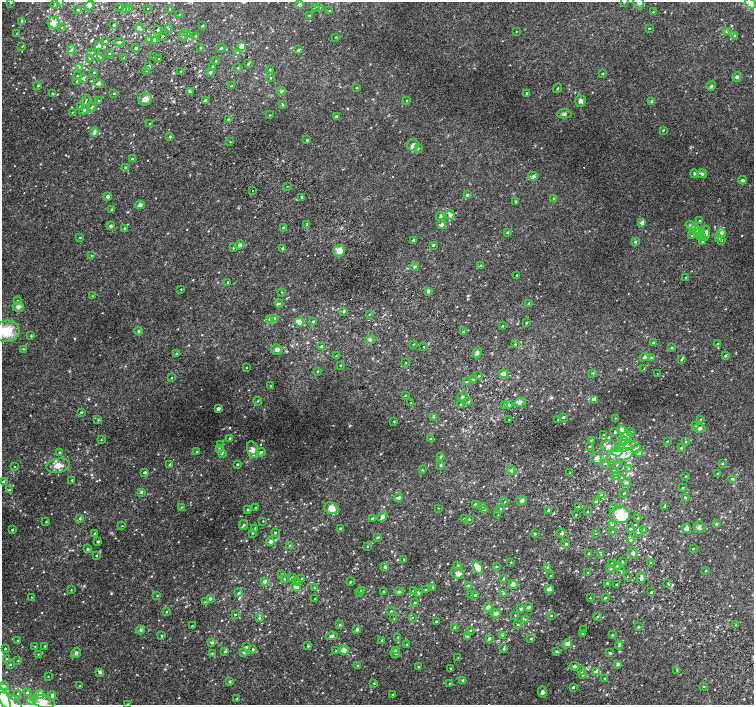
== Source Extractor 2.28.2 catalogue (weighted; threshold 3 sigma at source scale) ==
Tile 6 of 4 x 4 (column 2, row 2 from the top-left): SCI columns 1533-3036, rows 2987-4392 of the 6077 x 6036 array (HDU 1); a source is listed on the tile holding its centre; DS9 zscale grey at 2 x 2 block average (1 PNG px = mean of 2 x 2 image px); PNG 756 x 707 px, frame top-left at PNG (2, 2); each listed source drawn as its Kron ellipse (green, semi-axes under 4 px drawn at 4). Shown black and unused: <1% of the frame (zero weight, under 2 of 3 exposures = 2% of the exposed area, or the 3 px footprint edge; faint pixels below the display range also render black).
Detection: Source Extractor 2.28.2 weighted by HDU 2 'WHT'; one run over the whole footprint, this tile lists its part. Background 0.0287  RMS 0.011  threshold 0.0491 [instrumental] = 3 sigma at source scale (4.5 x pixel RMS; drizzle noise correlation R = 1.50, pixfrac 1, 0.0396/0.0396 arcsec/px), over >= 5 px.
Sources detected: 640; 1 inside a brighter object's white glare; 1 cosmic-ray / hot-pixel residue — neither listed nor drawn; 1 coinciding with a brighter row at this scale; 27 inside a brighter listed object's ellipse — not listed separately; of the other 610, all 500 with FLUX_AUTO >= 1.24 (the completeness limit of this list) listed and drawn (110 fainter detections not listed), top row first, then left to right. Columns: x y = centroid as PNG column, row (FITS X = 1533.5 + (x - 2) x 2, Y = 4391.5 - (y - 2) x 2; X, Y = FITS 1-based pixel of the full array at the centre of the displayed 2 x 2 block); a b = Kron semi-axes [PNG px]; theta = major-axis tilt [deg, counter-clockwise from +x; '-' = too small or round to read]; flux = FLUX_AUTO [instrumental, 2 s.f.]
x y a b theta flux
60 2 3 2 - 2.9
624 2 2 2 - 1.5
11 3 3 2 - 1.7
639 3 6 5 - 9.4
750 3 6 4 -42 19
55 4 4 3 - 2.3
299 4 2 2 - 10
89 6 5 4 - 6.5
119 7 2 2 - 1.7
315 7 3 3 - 3.8
320 8 3 3 - 1.8
126 9 3 3 - 10
129 9 2 2 - 1.6
147 9 2 2 - 6.1
170 9 3 3 - 2.6
78 10 3 3 - 2
330 11 3 3 - 2.9
653 12 3 2 - 1.7
180 15 2 2 - 2.3
309 15 2 2 - 2.4
22 21 4 4 - 3.6
54 23 6 5 - 14
113 25 2 2 - 2
202 25 2 2 - 2.8
62 28 3 2 - 1.4
140 28 5 3 - 3.7
649 28 2 2 - 1.8
169 29 3 2 - 1.3
158 30 3 2 - 3.8
517 31 2 2 - 3
726 32 3 3 - 2.8
16 33 3 2 - 1.3
188 34 3 3 - 3.1
184 35 5 3 - 3.4
163 36 3 2 - 2.1
196 36 3 2 - 1.9
734 36 3 3 - 2.6
336 37 4 2 - 1.4
149 40 4 3 - 14
105 41 3 3 - 2.5
154 41 3 3 - 31
119 42 5 2 - 2.5
99 45 3 3 - 5.8
22 46 3 2 - 1.5
242 46 3 2 - 36
136 48 4 2 - 2.6
200 48 3 2 - 1.4
221 48 4 3 - 2.4
71 49 5 3 - 3.6
298 50 2 2 - 4.2
237 52 3 2 - 1.7
92 53 3 3 - 1.6
110 53 3 2 - 1.3
100 57 3 2 - 1.6
154 57 2 2 - 1.2
123 58 2 2 - 1.4
90 59 3 2 - 2.4
159 59 2 2 - 11
216 61 2 2 - 1.5
248 64 3 2 - 3.1
149 66 2 2 - 5.6
213 66 3 2 - 1.4
79 67 3 3 - 3.1
238 68 2 2 - 2
270 69 3 2 - 1.8
147 70 3 2 - 3
94 72 2 2 - 1.4
181 72 2 2 - 1.7
210 72 4 3 - 2.5
603 74 3 2 - 1.6
77 76 2 2 - 1.6
737 77 5 4 - 4.5
83 78 4 3 - 6.8
271 78 2 2 - 1.4
77 81 2 2 - 4
99 83 5 4 - 5.5
38 86 3 3 - 2.6
232 86 3 2 - 3.8
711 86 5 3 - 3.5
357 87 2 2 - 2.1
558 88 5 2 - 1.7
281 91 4 3 - 2.9
190 92 3 3 - 4.1
53 93 3 2 - 2.6
114 93 2 2 - 2.6
527 93 3 3 - 2
145 99 7 6 - 15
86 100 6 2 70 3.2
98 100 3 2 - 1.6
205 100 2 2 - 8.1
407 101 3 2 - 1.5
580 101 6 5 - 7.7
651 102 4 3 - 3.4
283 105 3 3 - 2.5
80 107 3 2 - 2
91 107 5 3 - 3.6
85 110 6 3 28 4.2
72 112 2 2 - 1.2
564 114 7 4 1 6.3
270 115 2 2 - 1.5
336 116 4 3 - 3.3
228 119 2 2 - 2.2
150 123 2 2 - 1.3
663 130 3 2 - 2.2
94 132 5 4 - 5.9
170 137 3 3 - 2.5
307 140 2 2 - 3
230 142 2 2 - 2.3
413 145 6 5 - 9.5
418 149 3 3 - 2
132 159 3 3 - 2.9
126 168 4 3 - 3.4
694 173 4 2 - 2.3
702 174 5 3 - 6.9
533 176 5 4 - 5.9
742 180 4 3 - 4.2
287 186 2 2 - 1.2
253 191 2 2 - 6.2
467 195 3 3 - 5.7
108 196 3 3 - 9.8
302 197 3 3 - 2.2
553 198 3 3 - 2.7
515 201 3 3 - 2
140 205 4 4 - 5.6
112 210 3 2 - 2.4
450 215 5 4 - 8.4
441 216 4 3 - 4.1
700 220 3 2 - 1.6
642 223 2 2 - 25
442 224 5 4 - 5.7
307 225 4 2 - 2.5
110 226 2 2 - 7.9
691 226 5 4 - 6.2
124 228 3 2 - 2.3
283 228 2 2 - 5.4
696 229 5 4 - 13
507 232 2 2 - 1.9
699 233 5 4 - 4.9
706 233 7 4 86 10
721 233 4 3 - 10
692 236 3 3 - 2.2
701 236 4 4 - 5.7
80 238 3 2 - 1.6
718 238 4 3 - 3.2
413 240 3 3 - 2.7
722 240 3 3 - 2.4
702 241 4 3 - 3.3
635 242 3 3 - 2.9
240 245 5 4 - 4.7
433 245 3 2 - 4.1
233 248 3 2 - 2.3
283 248 4 3 - 3.1
339 251 6 5 - 19
91 256 3 2 - 1.4
480 266 3 2 - 1.9
414 267 4 4 - 3.7
517 275 2 2 - 2.1
686 277 2 2 - 1.5
228 282 2 2 - 7.4
181 289 2 2 - 1.4
428 291 3 2 - 7
282 292 3 2 - 1.4
92 296 2 2 - 1.3
17 300 3 2 - 1.5
279 303 4 3 - 3.4
529 303 3 3 - 3.7
18 307 5 4 - 8
344 311 3 3 - 3
369 314 2 2 - 1.6
275 318 3 3 - 4.2
269 319 3 3 - 2.5
313 321 2 2 - 3.2
299 322 4 4 - 15
526 323 3 2 - 2
502 326 2 2 - 1.9
6 331 13 10 9 59
139 331 4 3 - 2.9
463 332 2 2 - 2.5
31 336 3 3 - 1.9
370 340 5 4 - 4.9
653 343 3 2 - 2.7
414 344 2 2 - 1.5
515 344 3 2 - 1.8
717 344 3 2 - 1.7
322 346 2 2 - 8.2
424 347 2 2 - 18
672 348 3 3 - 2.7
24 349 3 2 - 1.4
277 349 6 5 - 7.3
477 353 6 4 66 4.7
177 354 4 3 - 3.3
725 355 2 2 - 3.5
336 356 3 3 - 1.6
645 357 5 4 - 5.2
651 357 3 3 - 2.8
681 360 3 3 - 2.8
405 363 2 2 - 1.5
340 365 2 2 - 1.3
246 367 2 2 - 1.7
644 369 3 2 - 1.3
318 371 3 2 - 1.8
593 373 3 2 - 1.8
503 374 4 3 - 23
657 374 2 2 - 2.7
479 376 2 2 - 1.5
171 378 2 2 - 1.5
474 379 3 3 - 2.1
467 382 2 2 - 21
271 386 3 2 - 1.5
405 395 2 2 - 1.7
463 397 5 3 - 2.8
594 399 3 2 - 28
258 401 4 2 - 2.2
411 402 3 2 - 1.3
469 402 3 2 - 2
520 402 6 4 24 7.4
460 405 2 2 - 2.1
505 405 3 3 - 3.3
509 405 3 3 - 5.7
218 409 3 2 - 10
81 412 2 2 - 3.3
434 417 3 2 - 1.5
564 417 3 2 - 4.3
615 418 2 2 - 1.4
701 419 3 2 - 1.3
98 420 3 3 - 2
509 420 2 2 - 13
558 420 2 2 - 1.4
394 421 3 3 - 1.6
696 426 3 3 - 7.8
699 428 6 3 -1 6.8
621 429 4 3 - 8.3
615 432 3 2 - 2
631 432 3 2 - 2.7
603 435 3 2 - 1.5
626 436 6 4 24 9.1
230 438 4 3 - 2.7
430 439 3 2 - 1.8
101 440 2 2 - 1.7
591 440 3 2 - 1.7
624 441 5 3 - 5.2
667 441 2 2 - 2
686 442 3 3 - 2.1
221 445 3 2 - 1.8
590 446 3 2 - 1.6
608 446 7 5 7 11
626 447 10 4 18 14
219 448 3 2 - 2
681 448 2 2 - 4.1
253 449 8 5 -74 14
636 449 5 3 - 4.5
60 452 2 2 - 1.7
197 452 2 2 - 1.4
261 452 5 3 - 4.8
617 452 5 4 - 35
639 453 4 3 - 6.9
222 454 4 2 - 2.2
620 455 13 6 18 26
440 456 4 3 - 2.3
597 458 6 5 - 11
605 463 3 2 - 2.2
722 463 3 2 - 1.9
169 464 2 2 - 3.5
237 464 2 2 - 3.3
441 465 3 3 - 3.1
617 465 3 2 - 1.8
15 466 2 2 - 1.3
58 466 12 7 11 22
629 469 3 3 - 2.5
422 470 3 3 - 1.5
511 470 4 3 - 3.7
145 472 3 2 - 5.3
570 473 3 2 - 3.2
616 473 3 2 - 2.2
717 473 2 2 - 1.3
686 476 2 2 - 1.9
616 477 3 3 - 1.9
622 478 3 3 - 3.1
732 478 3 3 - 3.1
72 480 3 2 - 1.9
3 482 3 3 - 4.6
626 482 4 4 - 4
683 487 3 2 - 1.4
9 490 3 2 - 3.5
141 492 3 2 - 5.2
624 493 2 2 - 2
601 495 3 2 - 2.3
685 497 2 2 - 3.7
399 498 4 4 - 5.4
522 501 5 4 - 5.2
505 502 2 2 - 1.3
596 502 4 3 - 5.7
475 504 2 2 - 2.5
614 506 2 2 - 1.6
181 507 3 2 - 1.3
483 507 3 3 - 9.6
579 507 3 2 - 2.1
664 507 3 2 - 1.8
256 508 2 2 - 3.2
331 508 7 5 -18 22
438 508 2 2 - 1.8
500 508 2 2 - 1.3
248 510 3 3 - 2.2
485 510 4 3 - 4.1
548 510 2 2 - 4.6
587 511 2 2 - 1.3
576 514 3 2 - 1.3
498 515 3 2 - 1.4
620 515 10 8 -2 55
382 517 6 4 46 7.9
80 518 4 3 - 2.7
372 518 3 2 - 3.6
464 518 3 3 - 2.8
638 518 3 2 - 1.4
469 519 3 3 - 2.2
263 521 2 2 - 1.4
46 522 3 2 - 1.4
716 524 2 2 - 6.5
244 525 5 3 - 2.6
612 525 4 3 - 3.6
122 526 2 2 - 1.6
699 527 6 5 - 6.5
255 528 2 2 - 1.6
340 528 3 2 - 2.2
687 528 5 4 - 9.5
630 529 3 2 - 2.9
12 530 2 2 - 2.6
644 530 3 3 - 5.2
612 532 3 2 - 2.1
638 532 5 3 - 5.5
94 533 2 2 - 1.8
252 533 2 2 - 1.9
275 533 3 3 - 2
562 533 4 4 - 4.3
596 533 2 2 - 2.6
535 534 3 3 - 2.3
378 537 3 3 - 2.2
630 540 4 3 - 5.3
270 541 4 4 - 6.8
98 542 2 2 - 4.9
566 544 3 3 - 2.8
290 546 3 3 - 5.9
368 546 3 2 - 1.5
693 548 2 2 - 1.5
88 549 4 3 - 3
589 553 2 2 - 1.4
633 553 6 3 -65 4.7
601 554 3 2 - 1.3
96 555 2 2 - 2.1
404 559 2 2 - 1.6
622 561 3 2 - 1.6
511 562 2 2 - 1.5
651 563 3 2 - 1.6
611 564 2 2 - 3.4
458 565 4 2 - 1.9
617 566 3 3 - 2.7
385 567 4 3 - 3.1
478 567 6 4 -60 22
497 567 3 2 - 1.4
548 568 4 3 - 3.1
611 569 3 2 - 1.8
706 571 2 2 - 1.5
588 572 2 2 - 1.6
621 572 4 2 - 1.6
457 573 7 5 -27 7.9
281 575 3 2 - 1.6
551 576 2 2 - 2.8
627 576 2 2 - 1.5
292 577 3 2 - 2.3
504 578 3 2 - 2.1
641 578 5 3 - 8.9
284 579 3 2 - 1.6
302 579 2 2 - 1.9
265 581 4 3 - 6.4
297 581 3 2 - 1.7
350 582 2 2 - 3.7
607 583 3 3 - 2.3
668 583 3 2 - 1.5
616 584 2 2 - 2.1
513 585 4 3 - 12
468 586 3 3 - 3.9
296 587 5 4 - 10
433 587 3 2 - 1.5
314 588 3 2 - 1.7
549 589 4 3 - 11
71 590 2 2 - 1.5
361 590 2 2 - 4.3
425 590 3 2 - 1.6
383 591 2 2 - 1.8
413 591 4 3 - 3.6
360 592 2 2 - 1.3
399 592 4 3 - 3.1
651 592 2 2 - 3.1
239 593 3 3 - 4
418 593 3 2 - 3.7
503 593 3 2 - 1.6
157 595 2 2 - 1.6
471 595 2 2 - 1.3
475 595 2 2 - 3.6
31 597 2 2 - 1.4
606 597 3 2 - 2
590 598 2 2 - 1.4
210 599 4 3 - 5.1
315 599 2 2 - 1.4
205 602 2 2 - 2
414 602 2 2 - 2.5
488 607 4 4 - 8.5
529 607 4 3 - 3
521 609 3 3 - 4.2
391 611 2 2 - 1.5
166 612 2 2 - 1.6
496 613 5 3 - 7.2
235 614 3 2 - 1.7
515 615 2 2 - 1.8
551 615 3 2 - 1.6
597 616 3 2 - 1.8
413 617 3 2 - 1.4
259 618 3 3 - 5
394 619 3 3 - 1.8
525 619 3 2 - 1.8
436 622 2 2 - 2.1
340 624 3 3 - 2.5
518 624 3 3 - 2.1
736 625 2 2 - 1.4
192 626 2 2 - 1.9
455 627 4 3 - 3.2
638 627 3 2 - 2.3
141 630 4 4 - 4.2
357 630 2 2 - 6.3
470 630 3 2 - 2.2
584 630 2 2 - 1.4
583 633 3 3 - 1.9
502 635 3 3 - 1.8
612 635 3 3 - 1.8
162 636 2 2 - 2.7
332 636 6 3 10 4.7
398 637 3 2 - 1.4
467 637 3 3 - 3.8
489 638 3 3 - 5.2
531 639 3 3 - 2.4
17 640 2 2 - 1.3
382 640 2 2 - 2.8
212 643 3 3 - 4.8
407 644 3 2 - 1.9
567 644 5 3 - 9.1
619 645 4 2 - 2.4
35 646 2 2 - 1.3
45 646 2 2 - 2.7
308 646 3 3 - 2.5
246 647 3 3 - 3.7
5 648 3 2 - 1.8
504 648 4 2 - 2.9
253 649 2 2 - 4.4
344 650 5 4 - 9.8
396 650 3 3 - 2.6
225 651 3 3 - 3.2
336 651 2 2 - 2
556 651 3 3 - 2.6
243 652 3 3 - 2.9
76 653 5 4 - 4.5
212 653 3 2 - 1.7
395 653 4 3 - 2.8
610 653 4 2 - 4.1
38 654 2 2 - 1.5
458 658 2 2 - 2.6
6 659 2 2 - 2
18 660 2 2 - 1.4
618 664 3 3 - 5.1
10 665 2 2 - 2.3
357 666 2 2 - 1.5
575 666 5 3 - 4.7
418 667 2 2 - 1.7
450 669 3 2 - 1.5
677 670 3 2 - 1.3
582 671 3 2 - 6.2
597 671 4 3 - 16
100 672 3 3 - 6.6
583 675 3 3 - 2.2
48 676 2 2 - 1.4
605 678 2 2 - 1.5
463 680 3 3 - 2.1
230 682 3 3 - 2.6
374 683 2 2 - 2
450 684 3 2 - 3.1
4 686 3 3 - 4.3
80 686 2 2 - 1.8
573 687 3 2 - 3.7
704 687 3 2 - 1.6
542 692 6 4 -86 6.6
18 693 2 2 - 2.7
28 693 4 3 - 11
40 694 4 4 - 9.5
393 694 3 2 - 2.1
52 695 4 3 - 5
237 698 2 2 - 1.8
31 701 4 3 - 4.8
10 702 14 7 -36 43
43 702 12 6 -15 23
3 703 14 7 -78 73
127 704 3 2 - 1.5
Isophote crosses this tile's border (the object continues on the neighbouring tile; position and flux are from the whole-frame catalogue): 8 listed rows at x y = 60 2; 624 2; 639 3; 750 3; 6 331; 10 702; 3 703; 127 704
Diffuse or blended objects may show on this block-average render without a row.